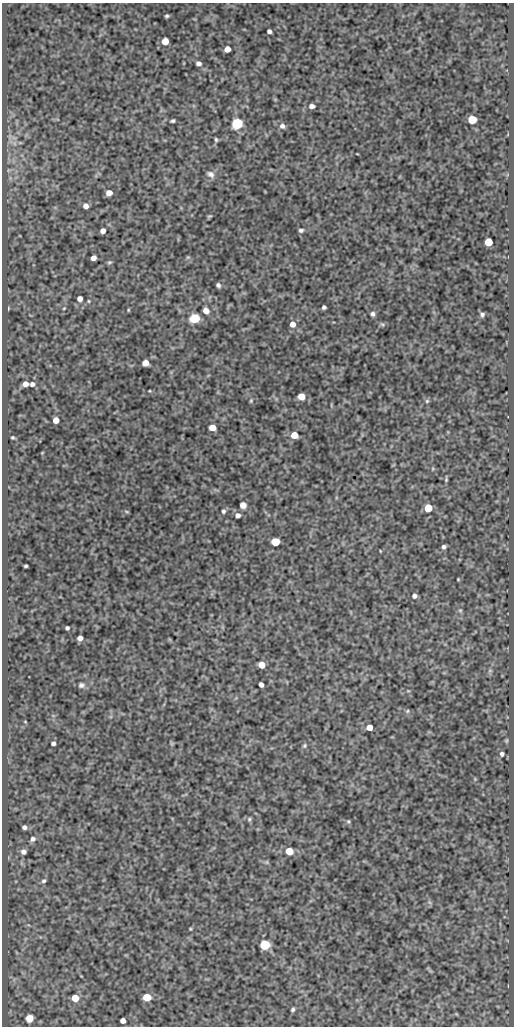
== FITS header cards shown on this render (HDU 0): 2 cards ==
NAXIS1  =                  512
NAXIS2  =                 1024

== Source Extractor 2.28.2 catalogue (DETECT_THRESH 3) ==
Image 512 x 1024 px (HDU 0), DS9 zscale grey, 1 PNG px = 1 image px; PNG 516 x 1028 px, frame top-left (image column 1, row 1024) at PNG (2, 3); no overlay
Background 433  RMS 1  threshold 3.01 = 3 sigma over >= 5 px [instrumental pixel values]
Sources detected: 84; all 84 listed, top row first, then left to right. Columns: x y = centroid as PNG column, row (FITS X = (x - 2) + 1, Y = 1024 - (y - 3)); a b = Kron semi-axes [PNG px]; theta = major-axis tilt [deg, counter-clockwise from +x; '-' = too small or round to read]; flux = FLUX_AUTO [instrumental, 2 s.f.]
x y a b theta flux
167 16 4 3 - 100
269 31 4 4 - 210
165 41 5 5 - 960
227 49 5 5 - 640
199 63 5 4 - 270
312 106 6 5 - 260
472 120 5 5 - 2900
173 121 4 3 - 110
237 123 6 5 - 9300
282 126 7 6 - 260
216 140 5 3 - 95
211 174 10 7 -36 270
109 193 5 4 - 590
86 206 5 5 - 360
209 216 7 3 22 75
301 230 5 4 - 150
103 231 5 4 - 450
488 242 5 5 - 2500
188 257 6 3 18 77
93 258 5 4 - 390
109 262 6 5 - 99
218 285 5 4 - 170
80 299 5 4 - 380
89 301 5 3 - 69
324 307 4 4 - 160
8 308 5 2 - 62
64 308 4 3 - 57
128 310 5 3 - 66
206 311 5 5 - 690
373 314 5 5 - 180
482 314 6 5 - 150
194 318 6 5 - 5300
292 324 6 5 - 510
382 324 6 4 -41 100
145 363 5 5 - 800
25 384 5 4 - 440
32 384 5 5 - 210
301 396 5 5 - 1100
251 401 5 4 - 79
427 401 6 5 - 100
56 420 5 5 - 580
212 428 5 5 - 860
294 435 5 5 - 1100
13 437 3 3 - 79
446 479 8 3 -90 98
243 505 5 5 - 720
428 508 5 5 - 2100
223 511 5 5 - 140
126 512 7 3 -19 70
238 515 5 5 - 270
275 542 5 5 - 3000
444 547 4 4 - 170
26 566 4 3 - 96
458 579 3 3 - 57
414 596 5 4 - 240
460 610 6 5 - 120
67 628 4 4 - 140
80 638 5 4 - 350
261 665 5 5 - 950
490 671 6 4 0 110
81 685 8 7 - 220
261 685 5 4 - 310
407 711 5 5 - 100
25 722 4 2 - 46
369 727 5 5 - 710
53 743 4 4 - 190
304 746 6 6 - 120
502 754 5 5 - 170
249 819 6 5 - 100
348 821 5 4 - 92
24 827 4 4 - 210
33 839 6 6 - 240
289 851 5 5 - 1800
23 852 6 5 - 290
267 862 6 4 90 90
44 881 6 5 - 150
429 902 7 4 -71 120
190 929 3 3 - 64
265 945 6 5 - 6100
147 997 5 5 - 2100
75 998 5 5 - 1400
293 1009 5 3 - 130
29 1018 5 5 - 1400
123 1021 5 4 - 370